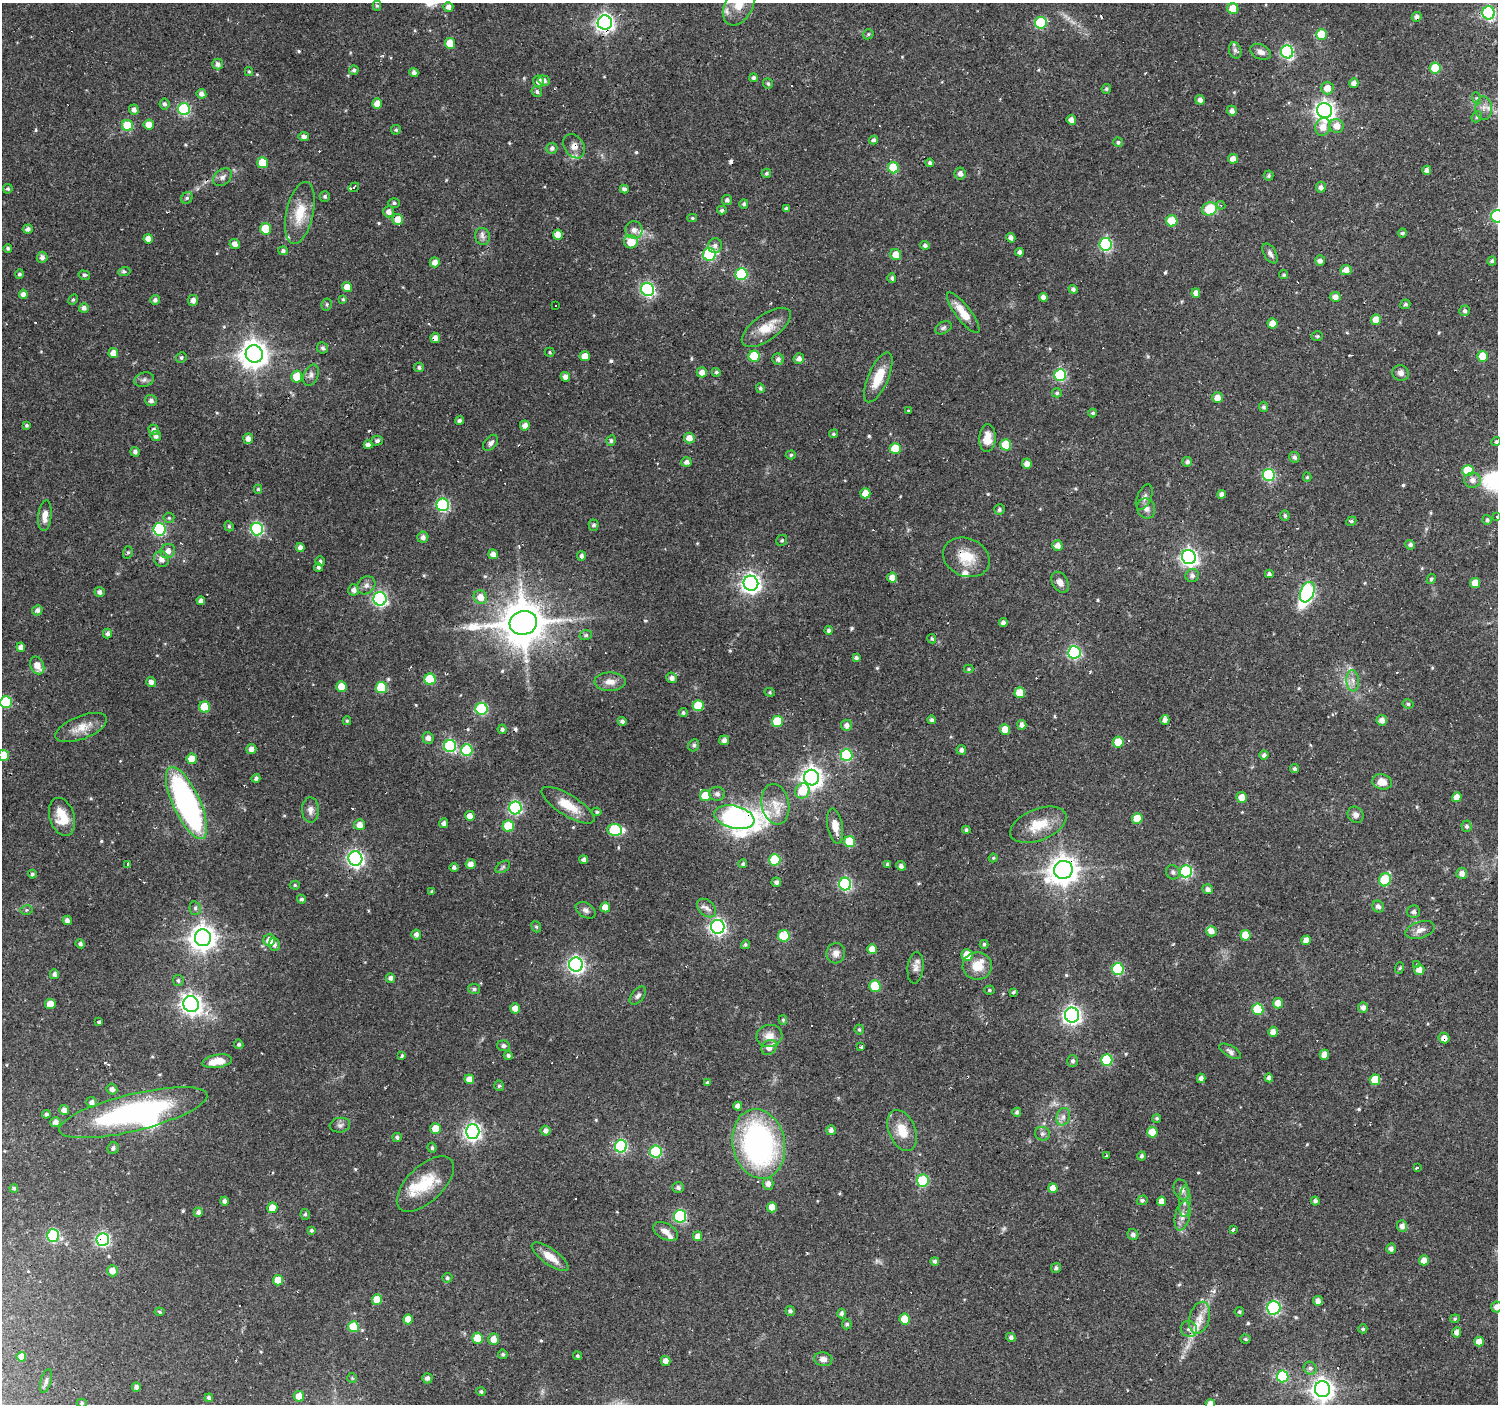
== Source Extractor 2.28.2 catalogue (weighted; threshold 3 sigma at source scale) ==
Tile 10 of 4 x 4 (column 2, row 3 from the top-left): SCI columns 1497-2992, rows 1572-2973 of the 5985 x 6013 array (HDU 1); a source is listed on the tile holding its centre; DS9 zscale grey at full resolution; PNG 1500 x 1406 px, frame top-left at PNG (2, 3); each listed source drawn as its Kron ellipse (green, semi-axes under 4 px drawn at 4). Shown black and unused: <1% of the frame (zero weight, under 2 of 3 exposures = <1% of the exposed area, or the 3 px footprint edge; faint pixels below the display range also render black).
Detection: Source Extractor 2.28.2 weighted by HDU 2 'WHT'; one run over the whole footprint, this tile lists its part. Background 0.137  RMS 0.0061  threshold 0.0273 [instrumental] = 3 sigma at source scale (4.5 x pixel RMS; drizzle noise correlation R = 1.50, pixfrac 1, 0.0396/0.0396 arcsec/px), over >= 5 px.
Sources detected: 602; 4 too faint to see at this stretch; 1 inside a brighter object's white glare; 30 cosmic-ray / hot-pixel residue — neither listed nor drawn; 8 inside a brighter listed object's ellipse — not listed separately; of the other 559, all 500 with FLUX_AUTO >= 0.806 (the completeness limit of this list) listed and drawn (59 fainter detections not listed), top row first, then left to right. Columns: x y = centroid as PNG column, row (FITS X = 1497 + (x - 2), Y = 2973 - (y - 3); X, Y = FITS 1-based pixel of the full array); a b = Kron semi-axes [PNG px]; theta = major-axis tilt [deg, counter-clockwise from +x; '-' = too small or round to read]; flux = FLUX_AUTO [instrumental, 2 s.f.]
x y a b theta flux
739 4 23 14 63 12
377 6 5 4 - 1
448 7 5 5 - 3.3
1233 8 5 5 - 10
1489 13 6 6 - 100
1417 17 5 4 - 2.5
605 23 7 7 - 260
1041 23 6 6 - 41
868 34 6 4 47 0.89
1321 35 5 5 - 22
450 43 5 5 - 12
1235 50 8 6 -74 1.9
1260 52 11 7 -26 3.6
1287 52 6 6 - 90
218 64 5 5 - 2.5
1435 68 5 5 - 22
354 70 4 4 - 1.6
249 72 4 3 - 0.82
414 72 5 4 - 2.1
753 78 4 4 - 1.6
544 80 6 5 - 2.6
539 81 6 5 - 3.2
1354 83 5 4 - 3.3
768 84 5 4 - 1.1
1327 88 6 6 - 5.5
1106 89 5 4 - 1.1
537 92 5 5 - 1.5
201 94 5 4 - 2.7
1476 98 6 4 -71 0.87
1200 100 5 4 - 3
165 104 5 5 - 1.7
377 104 5 5 - 5.8
1484 108 11 8 -86 3.8
184 109 6 6 - 68
134 110 5 4 - 2.5
1325 110 7 7 - 330
1232 111 5 5 - 3.1
1477 117 6 5 - 0.93
1071 120 5 4 - 3.5
128 125 6 5 - 23
149 125 5 5 - 6.6
1337 126 7 7 - 5.8
1323 127 9 7 74 6.6
396 130 5 5 - 1.2
304 136 5 4 - 2.6
873 140 4 4 - 1.7
1118 142 5 5 - 1.3
574 146 13 9 -56 4.7
552 148 5 5 - 2
1233 159 5 5 - 4.6
263 163 5 5 - 18
930 163 4 4 - 1.7
893 168 6 5 - 23
1427 170 4 4 - 2.4
766 173 5 4 - 1.1
960 174 6 5 - 2.8
1269 176 5 5 - 1
223 177 10 7 39 2.6
354 187 5 3 - 2.1
1321 187 5 5 - 2.6
8 189 5 4 - 1.1
624 189 4 4 - 2
325 196 5 5 - 1.1
187 198 6 5 - 1.2
727 200 5 5 - 1.9
394 203 5 5 - 1
744 204 4 4 - 1.3
1221 205 4 4 - 1
786 209 4 4 - 1.5
1210 209 8 6 18 24
722 210 5 4 - 2.2
389 212 5 5 - 3.1
300 213 32 13 78 16
1497 216 6 6 - 82
692 218 5 4 - 0.93
398 219 5 5 - 6.8
1172 221 5 5 - 23
28 229 5 4 - 2.3
265 229 6 5 - 20
634 230 8 8 - 3.2
1402 233 4 4 - 1.3
558 235 5 5 - 7.1
482 236 8 7 - 2.5
1011 238 5 4 - 3
148 239 5 4 - 4.9
631 242 7 6 - 11
235 244 5 4 - 3.3
1106 244 6 6 - 81
925 245 4 4 - 1.7
715 246 7 7 - 2.4
8 248 4 4 - 1.5
283 251 4 4 - 1.6
1020 252 4 4 - 2.5
1270 253 11 6 -60 2.4
709 254 6 6 - 60
896 254 5 5 - 6.7
42 257 5 5 - 2.5
1320 261 5 5 - 2.7
1492 261 4 4 - 1.2
435 262 5 5 - 4
1346 270 5 5 - 4.3
124 272 6 4 19 1.1
20 274 5 4 - 1.2
741 274 6 6 - 49
84 275 6 4 -15 1.1
1284 275 5 4 - 1.1
892 278 5 4 - 1.4
347 287 5 5 - 6.7
648 289 7 6 - 110
1073 289 4 4 - 2
1196 293 5 4 - 3.8
23 294 5 4 - 3.3
1043 297 4 4 - 3.1
1335 297 5 5 - 3.5
343 299 4 4 - 0.85
73 300 6 4 62 0.85
155 300 5 4 - 1.9
193 300 5 5 - 3.1
1405 304 5 4 - 1.2
327 305 6 5 - 1
555 305 3 3 - 0.97
84 308 5 5 - 2.6
1465 311 5 5 - 1.7
963 313 25 7 -52 12
1376 320 5 5 - 7.2
1272 323 5 5 - 7.2
766 327 28 13 35 12
943 328 9 5 29 1.5
1317 336 6 4 -1 0.93
435 338 5 5 - 3.8
323 348 5 5 - 1.6
550 352 5 4 - 0.81
113 353 5 5 - 5.7
254 354 9 8 - 750
585 356 5 5 - 6.6
754 356 5 5 - 24
1483 356 5 5 - 14
181 358 5 5 - 1.2
778 359 6 5 - 2.2
799 359 5 5 - 2.6
419 367 5 5 - 1.5
702 372 5 5 - 3.9
716 372 4 4 - 1.2
1401 373 8 7 - 3.1
311 375 11 7 67 2.7
1060 375 6 6 - 60
297 377 6 5 - 11
565 377 5 4 - 3.7
878 377 27 10 66 14
144 380 10 7 15 2.2
760 388 5 4 - 1.1
1057 393 5 4 - 1.3
1217 398 5 5 - 4.8
151 400 6 5 - 2.2
1263 407 5 4 - 1.4
908 410 3 3 - 1.4
1093 413 4 4 - 1.3
459 421 4 4 - 1.7
26 425 4 4 - 1
525 425 5 5 - 3.6
154 430 5 5 - 2.2
833 434 4 4 - 1
156 436 5 5 - 2
248 438 5 5 - 3.9
689 438 5 5 - 5.2
987 438 14 8 86 8.4
377 441 6 5 - 1.6
611 441 5 4 - 1.2
1496 442 5 4 - 1.3
491 443 9 6 50 2.5
368 445 4 4 - 2.7
1006 445 5 5 - 19
895 449 5 5 - 18
135 452 5 4 - 1.9
791 455 5 4 - 1.1
1294 457 5 5 - 2
686 462 5 5 - 2.5
1187 462 5 5 - 1.8
1027 464 5 5 - 4.1
1468 471 5 5 - 25
1269 475 6 6 - 64
1307 477 4 4 - 0.84
1472 480 8 7 - 3.7
258 489 4 4 - 1.1
865 493 5 5 - 6.3
1222 494 4 4 - 2.9
1144 497 13 7 66 2.7
443 505 6 6 - 87
1146 508 10 9 - 3.5
999 510 5 5 - 1.5
1285 515 5 5 - 1.2
45 516 15 6 84 5
1497 517 3 2 - 1
169 518 5 5 - 0.94
1487 520 5 4 - 1.4
1351 521 5 4 - 1.1
594 525 5 5 - 1.5
229 526 5 4 - 0.88
159 529 6 6 - 70
257 529 6 6 - 86
423 537 5 5 - 2.4
782 540 6 5 - 1.2
1057 545 5 5 - 3.7
1410 545 5 4 - 1.8
300 547 4 4 - 2.9
168 551 7 7 - 3.9
128 552 6 5 - 1
493 554 5 4 - 3.6
581 556 5 4 - 1.9
966 557 24 19 -24 15
1189 557 7 7 - 220
161 559 8 7 - 4.3
320 561 5 5 - 1.5
318 567 4 4 - 1.5
1269 574 4 4 - 1.6
1192 576 7 6 - 2.3
892 577 5 5 - 5.8
1431 579 5 4 - 1.3
1060 582 11 7 -61 3.4
751 583 7 7 - 310
1475 583 5 5 - 8.2
366 585 10 8 45 2.8
354 590 5 5 - 2.9
99 592 5 5 - 2.1
1307 592 11 6 68 130
480 597 7 6 - 5.5
380 599 7 6 - 140
201 601 4 4 - 2.3
37 610 5 5 - 2.5
523 623 14 12 15 2400
1003 623 4 4 - 2.5
829 630 4 4 - 1.7
107 633 5 4 - 2.5
586 635 6 5 - 1.2
932 639 5 4 - 0.96
21 647 4 4 - 3.1
1074 652 6 6 - 91
856 658 4 3 - 1.5
37 665 9 6 -65 6.4
969 669 5 4 - 0.88
672 678 5 5 - 2.7
430 679 5 5 - 27
1353 681 10 6 -86 3.2
151 682 5 4 - 2.9
610 682 16 9 1 5.5
341 686 5 5 - 8.9
381 687 5 5 - 32
770 692 5 4 - 0.81
1020 693 5 5 - 13
6 702 6 6 - 43
1408 704 5 4 - 1.2
698 706 5 5 - 16
205 707 5 5 - 20
481 709 6 6 - 67
683 713 4 4 - 1.2
932 720 4 4 - 1.5
1165 720 5 4 - 2.7
1382 720 5 5 - 3.5
347 721 4 4 - 0.88
622 721 4 4 - 1.8
778 721 5 5 - 29
846 725 5 5 - 2.8
1022 725 5 4 - 2.7
81 728 27 11 21 8.8
502 729 4 4 - 1.4
1005 730 5 5 - 9.6
428 738 6 5 - 3.1
724 740 5 5 - 2.5
1118 742 5 5 - 15
694 745 6 5 - 1.5
450 746 6 6 - 78
251 749 5 5 - 2.9
467 750 6 6 - 40
961 750 5 4 - 2.2
4 755 5 5 - 19
847 755 6 6 - 60
1264 755 4 4 - 2
192 759 5 5 - 8.2
1295 769 4 4 - 1.4
256 778 4 4 - 1.7
811 778 8 7 - 410
1382 782 10 7 -14 7.1
802 791 8 7 - 16
717 794 8 7 - 2.2
705 796 5 5 - 15
1242 797 5 5 - 6.6
1457 797 5 4 - 5.2
186 803 39 13 -65 160
775 804 20 13 -80 11
568 805 30 10 -32 13
515 808 6 6 - 99
310 810 12 8 -89 3.8
597 812 4 4 - 1.1
1356 815 8 7 - 2.6
470 816 5 5 - 4.3
62 817 19 12 -72 13
734 817 20 11 -13 320
1137 819 5 5 - 15
444 823 5 4 - 2.1
359 825 5 5 - 4.8
1038 825 30 15 22 17
508 826 5 5 - 20
835 826 18 7 -79 6.8
1467 826 5 5 - 1.5
615 830 7 6 - 39
966 830 4 3 - 1.3
850 842 5 5 - 23
993 858 4 4 - 0.85
355 859 7 7 - 200
584 860 4 4 - 2.4
775 860 5 5 - 35
128 864 4 3 - 6.5
470 864 5 5 - 4
743 864 4 4 - 1.1
887 864 4 3 - 1.1
901 866 5 4 - 2.3
454 867 4 4 - 1.7
503 867 8 5 36 1.2
1063 870 9 9 - 830
1186 871 6 6 - 75
1173 872 7 6 - 2
1462 873 5 5 - 3.6
32 874 4 4 - 1.3
1385 880 7 5 68 36
776 882 5 4 - 1.9
845 884 6 6 - 92
295 885 5 4 - 0.97
1208 889 5 4 - 2.6
432 891 4 4 - 0.9
302 899 4 4 - 1.3
605 907 5 5 - 7.4
1378 907 6 5 - 2.5
195 908 7 5 -77 1.5
707 908 11 7 -42 3
27 910 6 4 14 1.1
586 910 11 7 -31 2.3
1413 912 6 6 - 2.1
67 920 4 4 - 2.5
536 927 6 4 -67 1
718 927 7 6 - 180
1420 930 15 8 17 4.3
1211 931 5 5 - 3.5
416 935 5 4 - 2.7
1245 935 5 5 - 10
784 936 5 5 - 30
203 938 8 8 - 630
269 940 6 6 - 6.8
1306 940 5 5 - 5
80 944 4 4 - 1.7
984 944 4 4 - 1.3
274 945 6 5 - 2.1
745 945 5 4 - 1.1
872 949 5 5 - 5.9
836 953 10 9 - 4
967 955 6 6 - 9.7
576 964 7 7 - 200
1417 965 3 3 - 1
977 966 14 13 - 11
916 968 16 8 84 3.7
1399 968 6 3 69 0.85
1118 969 6 6 - 50
1419 970 5 5 - 4.3
54 974 5 4 - 2
390 978 5 4 - 2.4
178 980 5 5 - 1.2
875 986 5 5 - 23
474 989 6 5 - 1.3
989 990 5 4 - 0.89
1013 992 3 3 - 0.95
638 995 10 6 51 2
1278 1003 5 5 - 8.4
50 1004 5 5 - 8.7
191 1004 8 7 - 310
1363 1007 5 5 - 2.7
515 1008 5 4 - 5.3
1258 1009 6 5 - 33
1072 1015 7 7 - 250
783 1020 5 4 - 0.97
99 1022 3 3 - 2.1
859 1029 5 5 - 1.1
1273 1032 5 5 - 4.2
769 1036 13 11 12 6.7
1444 1038 5 5 - 4.1
239 1044 5 4 - 1.3
503 1046 6 5 - 1.4
861 1046 3 3 - 1.4
769 1047 8 6 43 4.7
1230 1051 12 5 -30 2.2
1324 1055 5 4 - 5.1
401 1056 3 3 - 3.9
508 1056 4 4 - 1.6
1107 1060 6 5 - 43
217 1061 15 6 9 9.6
1073 1061 6 5 - 1.6
1201 1078 5 4 - 3.1
1269 1078 4 4 - 2.1
469 1079 5 5 - 5.3
1375 1080 5 5 - 16
707 1083 3 3 - 1.8
499 1086 5 4 - 1.1
112 1089 5 5 - 2.6
91 1102 5 5 - 2.6
738 1106 4 4 - 3.6
64 1110 5 5 - 3.4
1017 1112 4 4 - 1.5
133 1113 76 18 14 130
46 1114 4 4 - 1.6
1063 1117 9 6 74 2.6
1157 1118 4 4 - 1.1
56 1122 5 5 - 3
340 1125 10 7 8 2.2
436 1129 5 5 - 10
831 1130 5 5 - 2.5
473 1131 7 7 - 220
546 1131 5 4 - 2.6
902 1131 21 13 -67 12
1152 1132 5 5 - 11
1042 1134 7 7 - 1.7
397 1137 4 4 - 1.6
759 1144 35 26 -79 140
621 1146 6 6 - 85
113 1148 6 5 - 1.8
432 1148 5 4 - 1.2
656 1152 6 6 - 54
1106 1155 3 3 - 1.2
1142 1156 4 4 - 1.6
1418 1167 3 3 - 4
923 1181 6 6 - 44
425 1184 35 18 44 23
768 1184 6 5 - 3.1
678 1187 6 5 - 1.9
14 1188 4 4 - 1.1
1053 1188 5 4 - 5.8
1181 1190 11 7 -68 3.4
1142 1200 5 5 - 1.8
224 1201 4 4 - 1.9
1162 1201 4 4 - 5.1
1315 1201 4 4 - 1.9
1185 1202 15 5 87 3.8
772 1207 5 5 - 5.3
272 1208 5 5 - 8
198 1212 5 4 - 2.5
305 1214 5 4 - 1.1
680 1216 6 6 - 74
1182 1216 15 7 76 4.3
1402 1226 6 5 - 3.4
311 1230 4 4 - 1.1
1233 1230 3 3 - 18
666 1231 13 8 -27 4
53 1235 6 6 - 67
1133 1235 6 5 - 2.3
698 1236 5 4 - 4
103 1239 6 6 - 120
1391 1249 5 4 - 2.4
550 1257 22 8 -35 8
1424 1260 5 5 - 5.2
935 1261 4 4 - 1.7
1056 1268 5 5 - 1.7
112 1271 5 5 - 5.2
447 1278 5 5 - 1.2
278 1280 5 5 - 9.1
377 1299 5 5 - 10
1318 1301 5 5 - 3.3
1496 1307 5 5 - 3.6
1274 1308 7 6 - 86
790 1311 5 4 - 1.6
159 1312 5 4 - 0.89
1239 1312 5 5 - 0.94
842 1313 5 4 - 1.9
1199 1318 16 10 74 7.9
408 1319 5 5 - 6.7
905 1319 5 5 - 15
1455 1319 5 4 - 0.89
847 1324 5 4 - 1.4
353 1327 5 5 - 17
1189 1329 8 8 - 3.5
1363 1329 4 4 - 1.1
1457 1332 5 4 - 2.7
1011 1337 5 4 - 1.9
477 1338 5 5 - 11
493 1339 6 5 - 5.5
1245 1339 5 4 - 1
1479 1342 5 5 - 5.4
503 1354 5 5 - 1.3
578 1356 4 4 - 0.99
21 1357 5 5 - 5
823 1359 9 7 -11 3.4
666 1361 5 4 - 4.3
1310 1368 7 6 - 1.9
1283 1376 6 6 - 49
352 1378 5 5 - 0.84
427 1378 5 5 - 1.9
46 1381 12 5 73 2.1
136 1387 4 4 - 2.4
1322 1389 8 7 - 470
481 1392 4 4 - 1.1
299 1396 5 5 - 6.9
209 1398 4 4 - 1.8
82 1403 5 4 - 0.89
1210 1404 5 5 - 5.6
Overlapping masked pixels (flux is a lower limit): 12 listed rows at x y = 1417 17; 605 23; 574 146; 435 338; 966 557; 751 583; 186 803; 734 817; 1063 870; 1444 1038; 53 1235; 103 1239
Isophote crosses this tile's border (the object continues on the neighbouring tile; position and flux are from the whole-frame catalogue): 8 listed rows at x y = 739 4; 1497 216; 1496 442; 1497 517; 6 702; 4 755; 1496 1307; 1210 1404